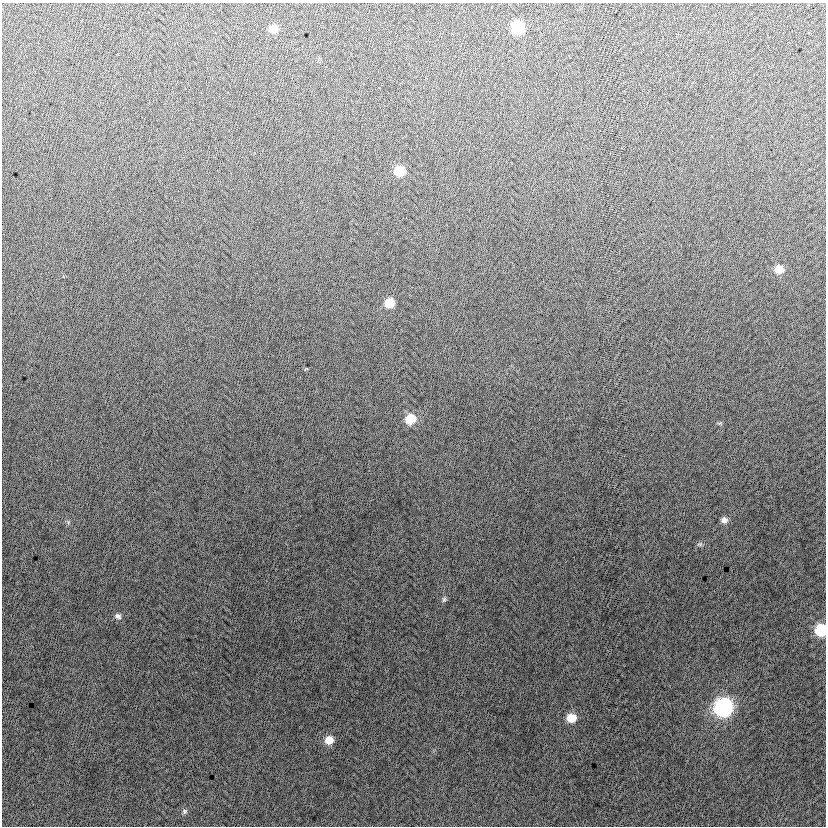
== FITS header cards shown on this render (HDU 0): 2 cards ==
NAXIS1  =                  824
NAXIS2  =                  824

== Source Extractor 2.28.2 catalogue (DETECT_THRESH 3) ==
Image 824 x 824 px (HDU 0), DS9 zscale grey, 1 PNG px = 1 image px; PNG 828 x 828 px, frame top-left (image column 1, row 824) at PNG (2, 3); no overlay
Background -1.25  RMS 13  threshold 38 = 3 sigma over >= 5 px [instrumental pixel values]
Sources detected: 16; all 16 listed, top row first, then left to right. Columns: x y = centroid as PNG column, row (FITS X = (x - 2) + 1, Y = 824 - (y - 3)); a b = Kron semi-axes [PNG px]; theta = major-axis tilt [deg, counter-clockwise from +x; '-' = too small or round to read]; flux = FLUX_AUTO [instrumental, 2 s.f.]
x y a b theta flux
517 27 9 8 - 46000
273 29 8 8 - 9500
399 171 9 8 - 21000
779 269 9 8 - 9800
389 303 8 8 - 15000
410 419 10 10 - 19000
719 423 8 3 5 1000
724 520 8 8 - 4100
700 544 9 5 17 1800
444 599 8 6 73 1900
118 616 9 7 -40 3200
821 630 8 8 - 40000
723 707 10 10 - 210000
571 718 9 8 - 15000
329 740 9 9 - 10000
185 811 7 7 - 2000
At the frame edge (FLAGS 8, measured only in part): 1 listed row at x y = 821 630